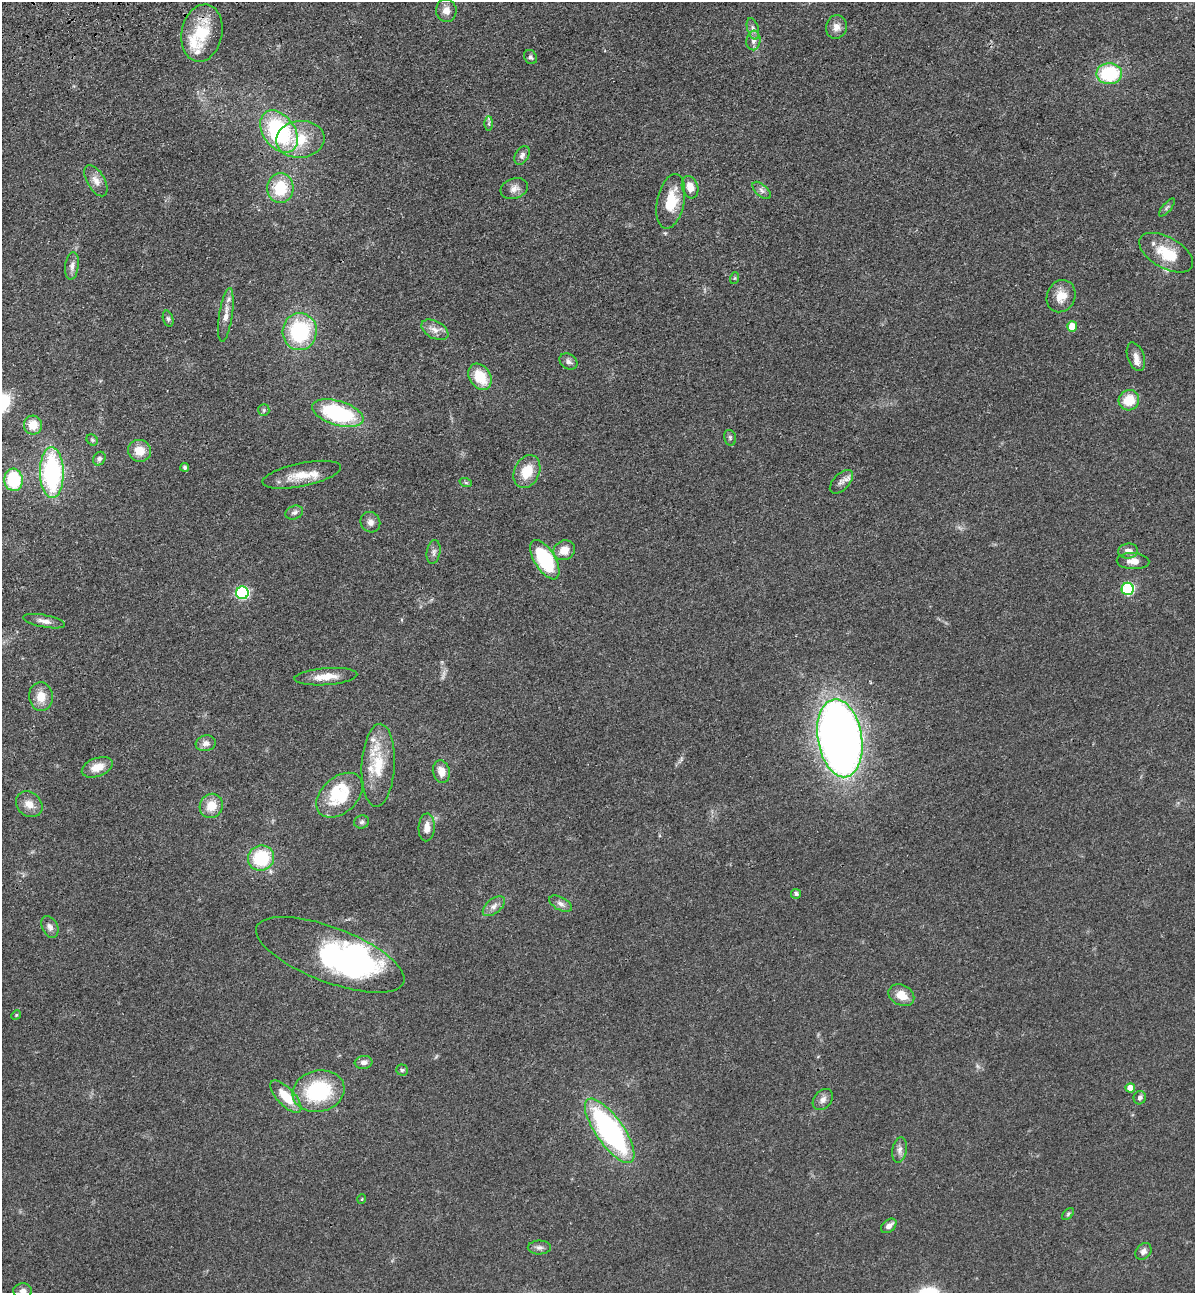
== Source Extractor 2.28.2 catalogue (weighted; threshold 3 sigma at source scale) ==
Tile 11 of 4 x 4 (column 3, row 3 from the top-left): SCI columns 2693-3885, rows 1407-2697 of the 5266 x 5394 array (HDU 1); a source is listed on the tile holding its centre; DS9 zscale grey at full resolution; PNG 1197 x 1295 px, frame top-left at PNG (2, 2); each listed source drawn as its Kron ellipse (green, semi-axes under 4 px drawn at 4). Shown black and unused: <1% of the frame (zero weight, under 3 of 4 exposures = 6% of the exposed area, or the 3 px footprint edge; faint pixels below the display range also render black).
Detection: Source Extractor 2.28.2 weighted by HDU 2 'WHT'; one run over the whole footprint, this tile lists its part. Background 0.056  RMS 0.0058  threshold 0.026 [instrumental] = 3 sigma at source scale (4.5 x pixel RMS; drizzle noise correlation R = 1.50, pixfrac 1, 0.05/0.05 arcsec/px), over >= 5 px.
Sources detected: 99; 3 inside a brighter object's white glare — neither listed nor drawn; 6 inside a brighter listed object's ellipse — not listed separately; the other 90 listed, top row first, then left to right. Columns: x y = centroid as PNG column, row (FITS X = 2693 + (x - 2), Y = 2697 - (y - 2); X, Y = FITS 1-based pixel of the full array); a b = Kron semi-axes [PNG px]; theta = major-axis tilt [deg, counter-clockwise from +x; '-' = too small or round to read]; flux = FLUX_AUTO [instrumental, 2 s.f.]
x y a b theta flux
446 11 11 10 - 4.6
836 27 12 10 73 4.2
753 29 11 5 -73 2.3
202 33 29 20 79 24
753 40 10 7 83 2.8
531 57 7 6 - 1.5
1109 74 13 10 2 36
489 124 7 4 90 0.96
279 132 23 15 -54 71
300 139 24 18 6 17
522 155 10 6 62 2.1
96 181 17 9 -60 4.6
690 187 11 8 -73 6.1
280 188 15 13 85 22
514 189 14 10 19 3.8
762 190 11 6 -42 1.9
671 201 28 13 78 16
1167 207 11 3 49 1
1166 253 30 15 -29 16
72 266 14 6 83 2.8
735 278 6 4 71 0.69
1061 296 16 14 66 8.1
226 315 27 6 82 5.4
168 319 8 5 -74 1.2
1072 327 5 5 - 12
435 330 14 8 -28 4.4
300 332 18 17 - 50
1136 357 15 8 -71 3.4
568 361 10 7 -34 2.2
480 377 14 10 -59 16
1129 400 10 10 - 12
264 410 6 5 - 0.97
338 413 27 12 -17 58
33 425 9 9 - 9.1
730 438 8 6 -76 1.2
92 440 6 5 - 0.88
140 451 11 11 - 8
99 459 7 6 - 1.9
185 467 4 4 - 1.3
527 472 17 12 65 12
52 473 25 12 -89 84
302 475 40 11 12 13
13 480 11 9 -86 32
841 482 14 8 45 3.3
466 483 6 4 -19 0.8
294 513 9 6 21 1.7
370 522 10 9 - 3.1
564 550 11 9 30 7
1128 551 10 7 6 3.5
433 552 12 7 80 2
545 560 22 10 -58 43
1133 561 16 8 -2 4.8
1128 589 6 6 - 48
242 593 6 6 - 69
44 621 21 6 -11 3.6
326 677 31 8 4 8.6
41 697 14 12 -86 8
840 738 39 22 -81 560
206 743 10 8 9 3
378 765 41 16 87 21
97 767 16 9 20 8
441 772 11 8 -75 5.4
340 795 27 18 42 25
29 804 14 11 -42 5.6
211 806 12 11 - 9.5
362 822 7 6 - 1.4
427 827 14 8 87 4.7
261 858 13 12 - 31
796 894 5 5 - 1.6
561 904 12 6 -28 2.6
494 906 13 7 40 3.3
50 927 11 7 -63 2.7
330 955 78 27 -21 96
901 995 13 10 -26 8
16 1015 5 4 - 0.6
364 1062 9 6 4 2.5
402 1070 5 5 - 0.98
1130 1088 5 4 - 5.1
318 1091 26 20 14 44
286 1097 21 8 -47 13
1140 1098 7 6 - 1.6
823 1100 12 8 50 3
610 1131 38 14 -55 120
900 1150 13 7 80 2.8
362 1199 5 3 - 0.4
1068 1214 7 4 46 0.98
889 1226 9 6 41 3.2
539 1247 11 7 2 2.2
1143 1251 9 7 50 2.4
23 1291 9 7 2 2.7
Isophote crosses this tile's border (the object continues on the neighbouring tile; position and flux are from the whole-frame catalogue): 1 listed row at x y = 23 1291